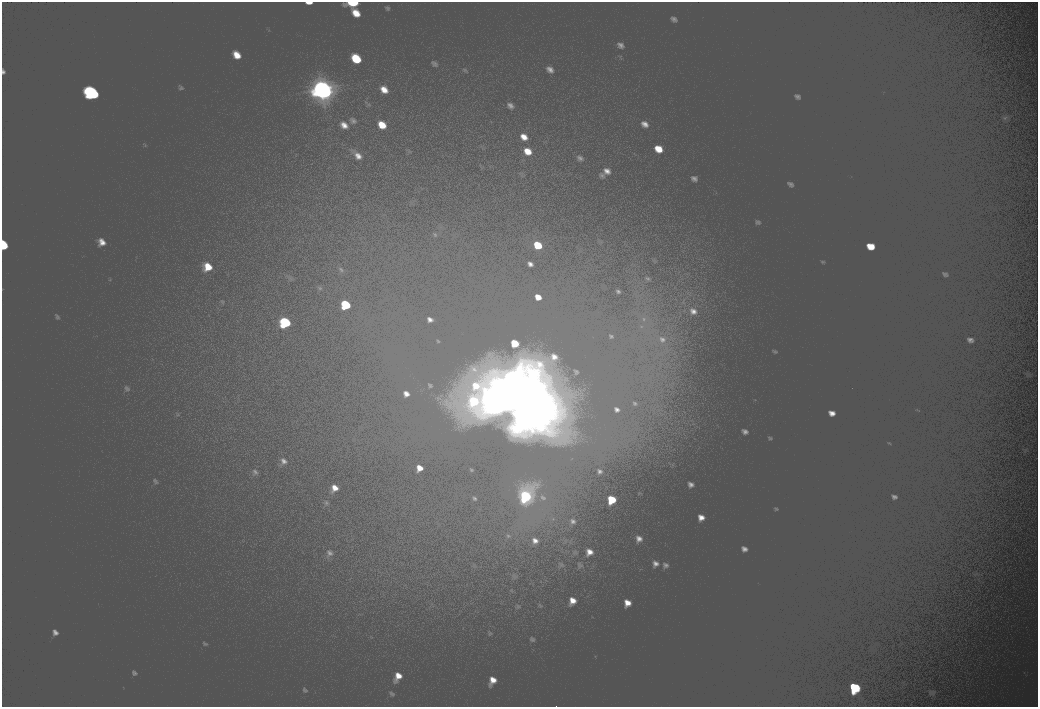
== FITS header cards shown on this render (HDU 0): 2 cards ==
NAXIS1  =                 2072
NAXIS2  =                 1410

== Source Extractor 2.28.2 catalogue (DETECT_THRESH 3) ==
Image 2072 x 1410 px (HDU 0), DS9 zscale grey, zoomed out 1/2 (1 PNG px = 2 x 2 image px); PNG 1040 x 709 px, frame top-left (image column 1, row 1410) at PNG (2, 2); no overlay
Background 100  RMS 30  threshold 90.5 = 3 sigma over >= 5 px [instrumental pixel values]
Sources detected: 14; all 14 listed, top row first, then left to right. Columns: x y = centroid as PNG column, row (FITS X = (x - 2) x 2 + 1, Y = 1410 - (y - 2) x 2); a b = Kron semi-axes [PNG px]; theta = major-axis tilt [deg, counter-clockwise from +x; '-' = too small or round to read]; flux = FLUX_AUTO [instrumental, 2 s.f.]
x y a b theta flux
353 3 11 4 0 16000
356 59 6 5 - 16000
323 90 22 17 -38 140000
92 93 14 11 -44 60000
3 245 9 6 -76 18000
538 245 4 4 - 9200
345 304 9 7 -48 26000
285 322 11 8 -43 37000
497 392 18 17 - 170000
488 396 12 12 - 66000
524 399 33 25 36 450000
525 496 11 10 - 43000
612 499 6 4 -18 12000
854 687 11 8 -22 33000
At the frame edge (FLAGS 8, measured only in part): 2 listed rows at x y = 353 3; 3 245